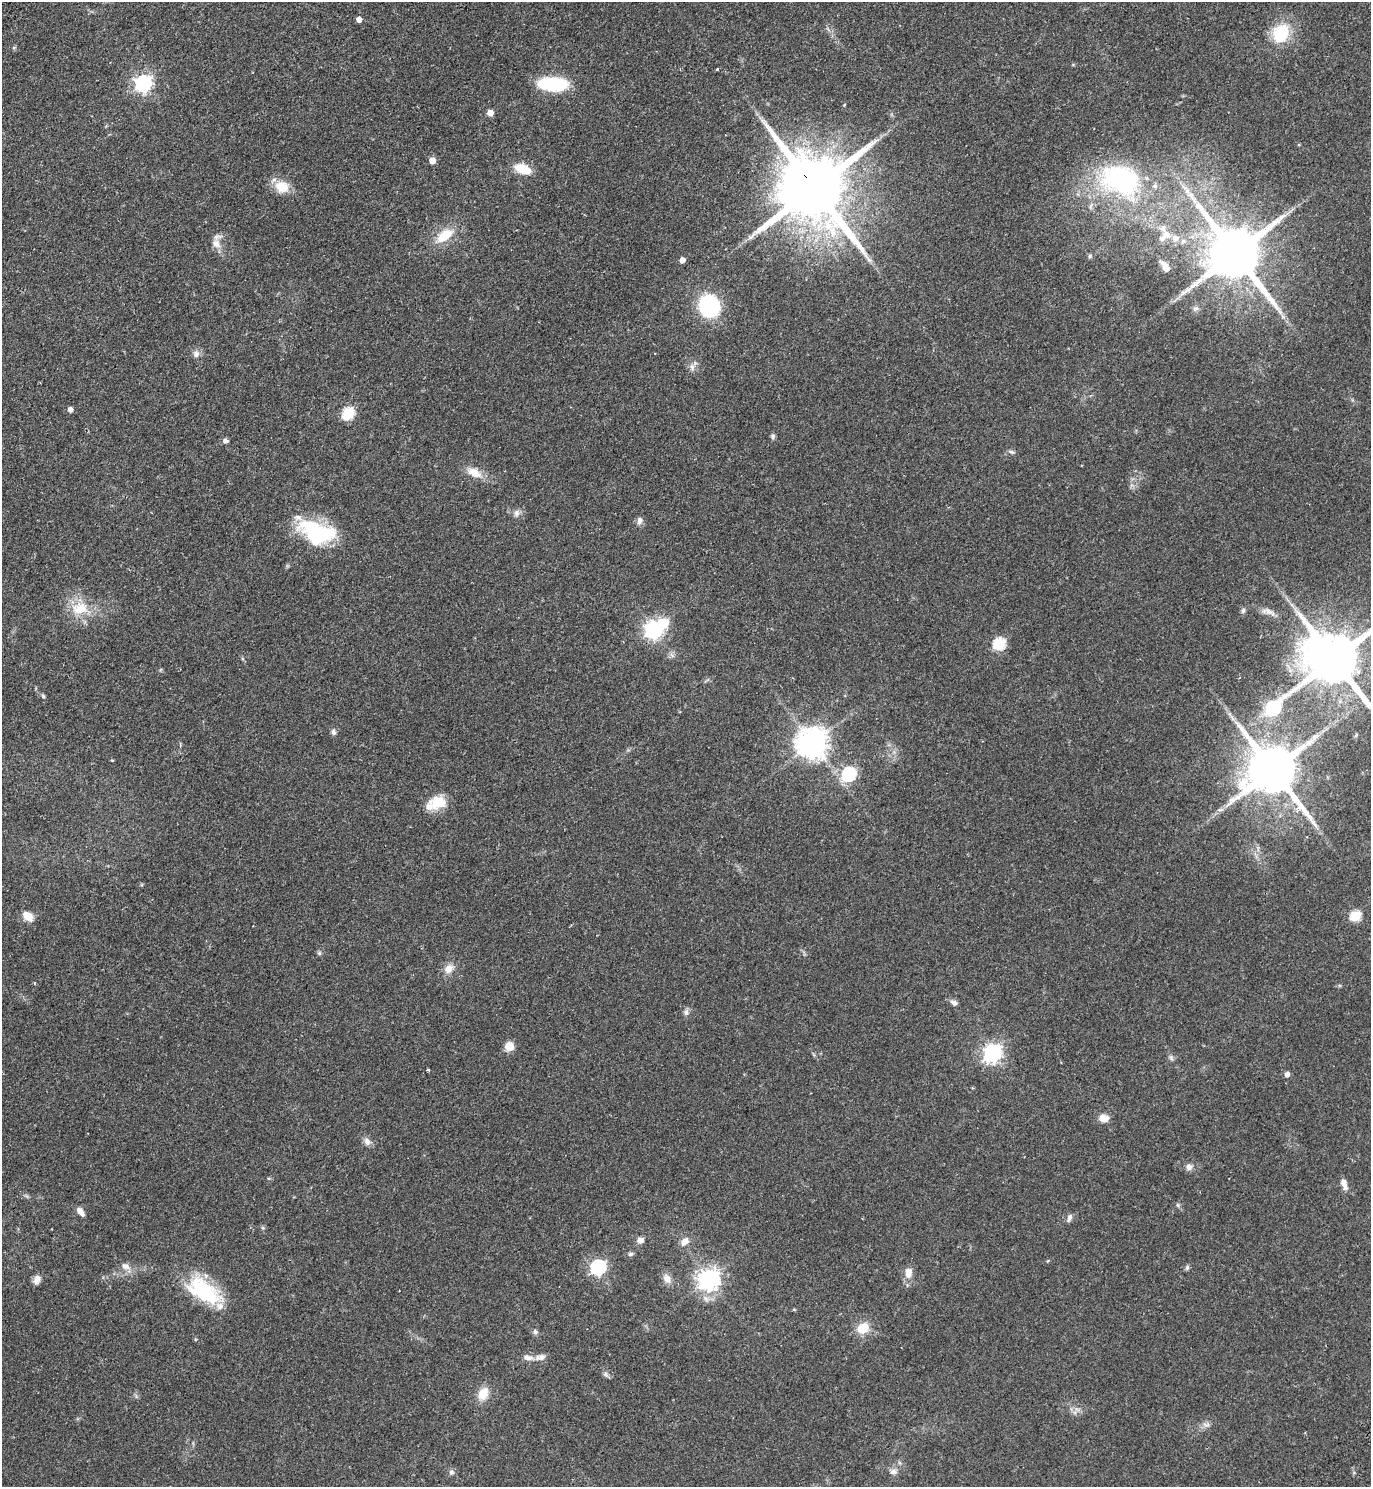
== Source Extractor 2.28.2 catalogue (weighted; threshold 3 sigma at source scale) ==
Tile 11 of 4 x 4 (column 3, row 3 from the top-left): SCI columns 3075-4443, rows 1533-3017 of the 6010 x 6034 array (HDU 1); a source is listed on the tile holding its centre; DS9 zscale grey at full resolution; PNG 1373 x 1489 px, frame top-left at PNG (2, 2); no overlay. Shown black and unused: <1% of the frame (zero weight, under 2 of 3 exposures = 3% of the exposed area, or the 3 px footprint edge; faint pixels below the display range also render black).
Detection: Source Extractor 2.28.2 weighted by HDU 2 'WHT'; one run over the whole footprint, this tile lists its part. Background 0.146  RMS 0.0066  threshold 0.0298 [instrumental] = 3 sigma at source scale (4.5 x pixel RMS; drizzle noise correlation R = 1.50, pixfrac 1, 0.05/0.05 arcsec/px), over >= 5 px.
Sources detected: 94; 1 inside a brighter object's white glare — not listed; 4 inside a brighter listed object's ellipse — not listed separately; the other 89 listed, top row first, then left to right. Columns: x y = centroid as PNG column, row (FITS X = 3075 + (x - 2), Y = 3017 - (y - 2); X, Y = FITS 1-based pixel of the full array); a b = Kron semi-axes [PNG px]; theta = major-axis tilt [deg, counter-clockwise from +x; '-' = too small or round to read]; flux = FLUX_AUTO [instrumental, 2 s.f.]
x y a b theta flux
359 20 4 4 - 4.2
1281 33 24 19 66 26
717 69 4 3 - 0.65
143 83 7 7 - 190
552 84 28 12 -2 47
844 105 4 3 - 0.65
490 113 6 5 - 4.9
432 160 5 5 - 7.7
523 169 14 8 -19 17
1120 180 58 41 -15 100
282 187 19 15 -23 12
814 188 25 17 -55 7900
1187 191 8 5 -45 2.6
1166 234 14 10 -36 6.6
444 236 25 12 37 15
216 244 14 10 -44 5.6
1235 253 18 14 -54 4600
1090 256 5 5 - 1
682 260 5 4 - 4.1
1165 266 15 7 -55 5.1
709 306 17 15 -65 66
1195 309 8 6 40 1.9
196 354 9 8 - 3.1
692 367 10 7 -71 3.1
70 410 5 4 - 3.4
348 413 6 6 - 54
773 436 7 6 - 1.4
225 441 8 6 -12 1.9
1011 452 9 5 -24 1.4
474 472 23 12 -28 8.9
516 513 9 7 77 2.7
639 520 10 7 86 2.6
317 532 41 22 -21 56
80 608 25 17 9 18
1243 611 8 5 63 1.5
1269 612 14 8 -29 4.3
653 630 7 7 - 250
999 644 6 6 - 58
672 655 9 3 -45 1.2
1333 659 17 14 -47 4700
43 696 5 4 - 1.1
1273 708 11 6 44 90
333 732 7 6 - 1.9
1356 735 6 4 58 0.85
812 743 9 9 - 1000
112 760 4 4 - 0.58
1272 769 16 14 -48 4000
849 774 7 6 - 97
438 802 20 15 8 15
28 916 12 8 -36 8.8
1355 916 6 5 - 41
319 953 6 5 - 1.1
449 969 13 10 43 5.9
35 983 5 3 - 0.56
954 1003 9 6 -38 2.7
686 1012 9 7 -86 2.2
509 1046 9 9 - 7.8
993 1053 7 7 - 250
1171 1058 8 6 -70 1.6
428 1070 3 3 - 0.89
1287 1074 5 5 - 3.4
1104 1118 10 8 0 6.4
367 1141 11 7 -58 3.3
1189 1167 9 8 - 3
1344 1183 13 6 -74 4.6
1178 1205 6 4 -71 0.97
80 1212 12 6 -51 3.8
1069 1218 11 5 71 2.1
263 1228 6 4 -44 0.9
640 1240 10 8 26 2.7
685 1241 11 8 46 5.1
630 1254 7 5 16 1.4
125 1266 12 8 -23 4.3
598 1267 7 6 - 140
1187 1268 7 5 79 1.2
908 1272 13 9 82 6.4
37 1279 12 8 65 3.8
667 1279 13 9 -54 4.8
709 1279 8 7 - 430
203 1291 46 23 -31 45
794 1309 6 3 -20 0.61
863 1328 13 11 35 12
535 1332 7 6 - 1.5
528 1358 15 7 -1 3.8
606 1374 9 5 -53 1.6
483 1394 14 10 65 11
1206 1424 12 4 -5 2.1
451 1472 7 6 - 1.9
893 1472 10 7 6 3
Overlapping masked pixels (flux is a lower limit): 1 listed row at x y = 814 188
Isophote crosses this tile's border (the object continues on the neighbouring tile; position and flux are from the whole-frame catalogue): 1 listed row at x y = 1333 659